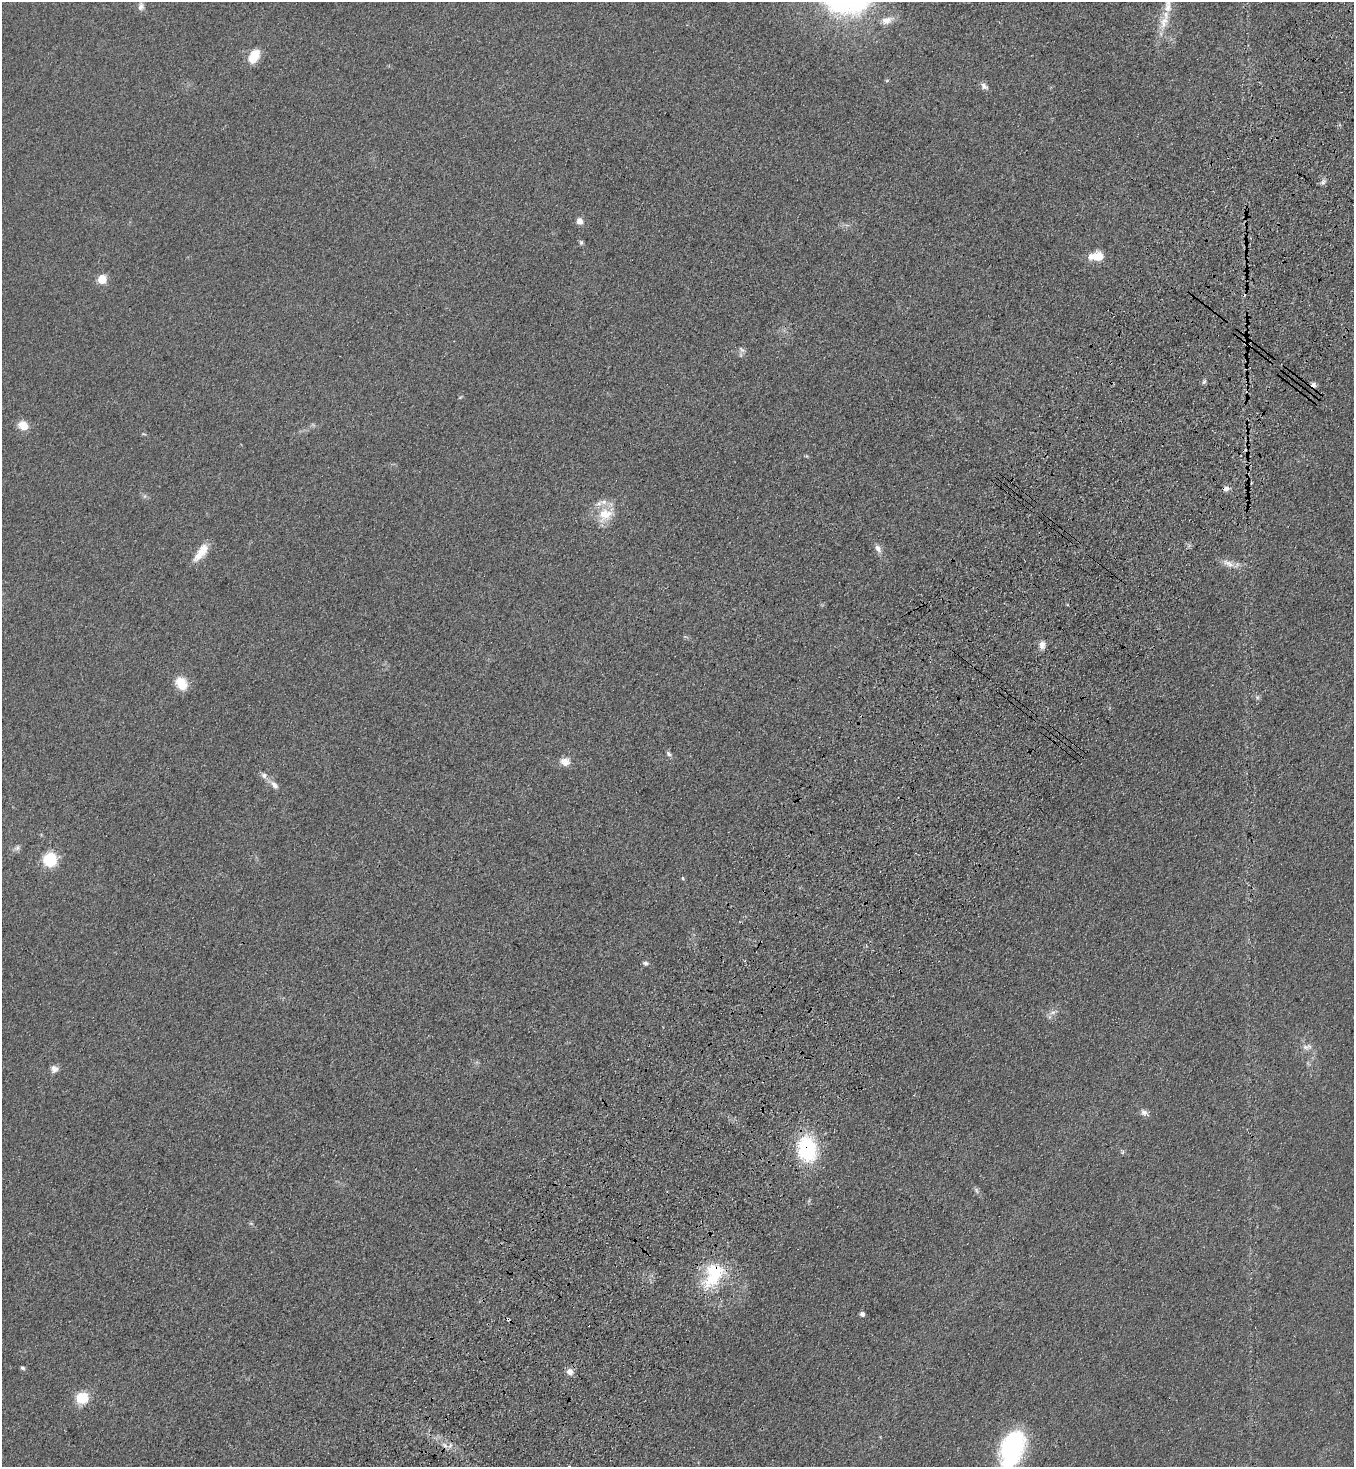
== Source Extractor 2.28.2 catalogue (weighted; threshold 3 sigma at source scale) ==
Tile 10 of 4 x 4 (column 2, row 3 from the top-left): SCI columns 1608-2959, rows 1542-3006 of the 6057 x 6013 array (HDU 1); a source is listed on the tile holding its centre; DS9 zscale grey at full resolution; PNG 1356 x 1469 px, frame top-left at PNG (2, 2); no overlay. Shown black and unused: <1% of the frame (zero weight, under 3 of 4 exposures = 6% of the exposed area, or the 3 px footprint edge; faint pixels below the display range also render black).
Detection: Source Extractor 2.28.2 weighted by HDU 2 'WHT'; one run over the whole footprint, this tile lists its part. Background 0.0553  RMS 0.0075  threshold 0.0337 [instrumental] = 3 sigma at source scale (4.5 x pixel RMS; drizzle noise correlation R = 1.50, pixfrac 1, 0.05/0.05 arcsec/px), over >= 5 px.
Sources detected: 50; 1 inside a brighter object's white glare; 1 cosmic-ray / hot-pixel residue — not listed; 2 inside a brighter listed object's ellipse — not listed separately; the other 46 listed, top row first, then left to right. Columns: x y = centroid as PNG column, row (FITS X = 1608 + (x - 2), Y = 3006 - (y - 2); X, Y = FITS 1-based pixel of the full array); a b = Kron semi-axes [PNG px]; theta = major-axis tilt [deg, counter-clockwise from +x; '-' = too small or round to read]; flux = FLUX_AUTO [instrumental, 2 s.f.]
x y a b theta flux
141 6 10 7 -86 3.3
1168 8 16 11 70 9.6
887 20 17 9 19 7.1
1164 24 13 8 77 8
254 56 15 9 60 16
887 80 6 3 19 0.77
984 86 11 7 -36 3
1323 182 9 6 53 2.4
579 221 7 7 - 4.4
581 243 6 5 - 1.4
1096 256 18 10 6 12
102 279 6 6 - 22
742 350 10 4 -45 1.9
1204 382 6 5 - 1.4
1313 385 8 7 - 2.8
23 425 10 8 -27 11
1226 488 8 6 3 3.4
605 515 24 19 36 19
878 548 11 7 -54 4.1
201 552 22 9 54 13
1228 563 21 8 -22 6.9
1042 645 10 7 86 4.4
181 683 13 10 -55 16
1257 697 6 5 - 1.4
668 754 7 5 -48 1.9
565 762 12 9 -11 6.7
264 775 9 8 - 3.2
274 785 13 7 -47 4.8
17 848 8 7 - 2.3
50 859 14 14 - 26
682 878 5 3 - 0.8
645 963 6 5 - 1.9
1053 1012 9 6 7 2.7
1305 1047 11 7 -22 3.9
54 1069 9 8 - 4.1
1144 1112 11 7 -33 3.4
807 1149 26 18 -81 67
1123 1152 6 4 88 1.1
976 1190 8 5 -72 1.7
713 1275 39 22 63 44
862 1314 4 4 - 2.9
22 1368 5 4 - 1.6
570 1372 7 7 - 5.6
82 1397 10 9 - 25
445 1445 7 5 -57 2.7
1010 1453 36 26 60 78
Overlapping masked pixels (flux is a lower limit): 4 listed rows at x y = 1313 385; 1226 488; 807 1149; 713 1275
Isophote crosses this tile's border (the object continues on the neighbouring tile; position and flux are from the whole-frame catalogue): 2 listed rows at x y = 1168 8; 1010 1453